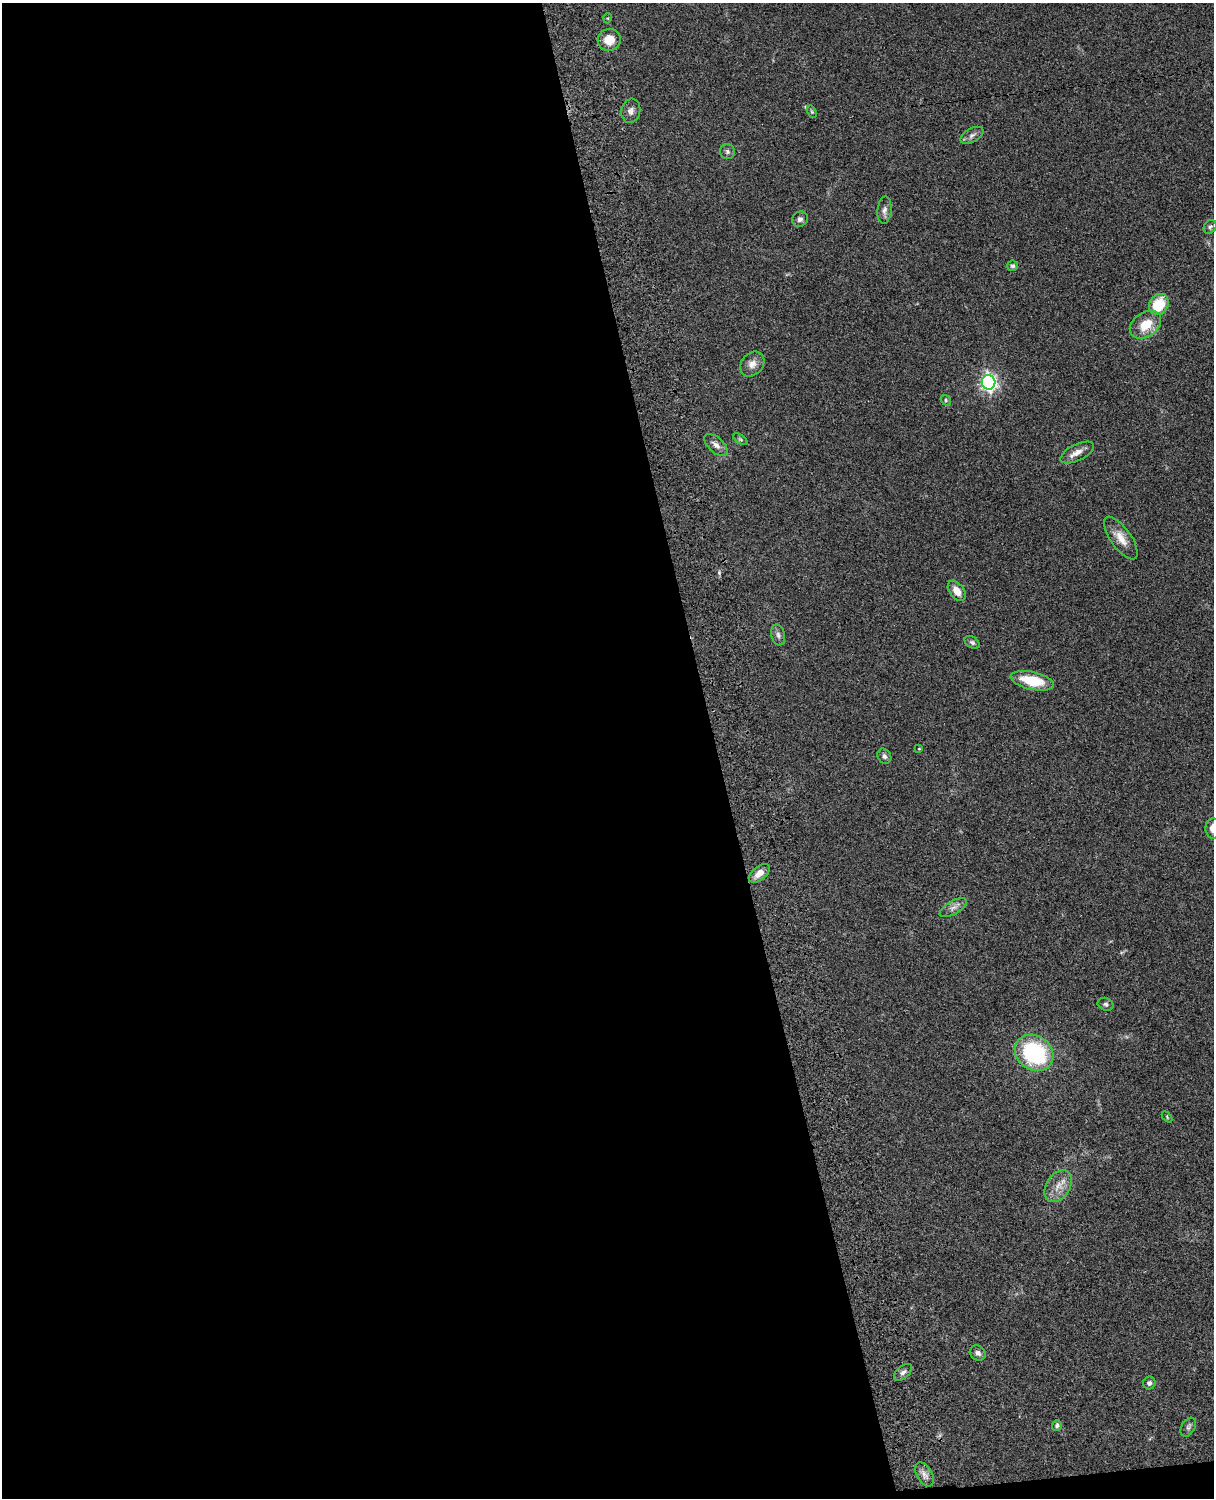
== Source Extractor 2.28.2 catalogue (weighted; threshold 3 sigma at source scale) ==
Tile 9 of 4 x 3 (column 1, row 3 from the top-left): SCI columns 121-1332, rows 278-1773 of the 5088 x 4927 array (HDU 1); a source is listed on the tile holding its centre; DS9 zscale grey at full resolution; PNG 1216 x 1500 px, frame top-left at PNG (2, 3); each listed source drawn as its Kron ellipse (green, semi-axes under 4 px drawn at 4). Shown black and unused: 59% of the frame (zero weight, under 3 of 4 exposures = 6% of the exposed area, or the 3 px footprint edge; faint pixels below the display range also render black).
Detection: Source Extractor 2.28.2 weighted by HDU 2 'WHT'; one run over the whole footprint, this tile lists its part. Background 0.0801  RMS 0.0058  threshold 0.0261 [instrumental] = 3 sigma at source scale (4.5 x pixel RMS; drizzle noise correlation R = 1.50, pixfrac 1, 0.05/0.05 arcsec/px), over >= 5 px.
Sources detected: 38; all 38 listed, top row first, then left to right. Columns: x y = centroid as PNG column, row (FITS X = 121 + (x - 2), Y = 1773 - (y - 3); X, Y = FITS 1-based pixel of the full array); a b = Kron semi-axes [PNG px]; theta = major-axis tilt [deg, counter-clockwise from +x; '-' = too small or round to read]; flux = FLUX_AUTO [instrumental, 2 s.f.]
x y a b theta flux
608 18 5 3 - 0.5
609 40 11 11 - 8.4
631 111 12 9 76 3
812 112 6 4 -59 0.67
972 135 12 7 29 2.3
727 152 7 7 - 1.6
884 210 14 7 84 2.7
800 219 8 7 - 1.9
1210 227 7 6 - 1.2
1012 266 5 5 - 1.3
1159 304 11 9 53 19
1145 325 17 12 35 12
752 364 14 10 47 4.4
988 382 7 7 - 180
946 400 5 4 - 0.85
740 439 8 4 -35 0.83
716 445 14 7 -42 3.2
1077 453 18 8 26 4.7
1121 538 25 10 -54 7.5
957 591 11 7 -53 5.9
778 635 10 6 -74 2.2
972 642 8 5 -32 1.4
1032 681 22 9 -12 17
919 749 3 3 - 0.46
884 756 8 6 -56 1.7
1213 828 10 7 -90 5.2
759 873 12 6 39 5.4
953 908 15 6 30 3.2
1105 1004 8 6 -22 1.3
1034 1053 20 17 -35 58
1167 1117 6 4 -47 0.69
1058 1186 17 11 57 6.9
978 1353 8 7 - 2.2
903 1372 11 6 40 2
1149 1383 6 6 - 1.6
1057 1425 5 5 - 1.6
1188 1427 10 6 59 1.6
924 1474 13 7 -59 3.1
Isophote crosses this tile's border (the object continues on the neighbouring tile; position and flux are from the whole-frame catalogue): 1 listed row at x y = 1213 828